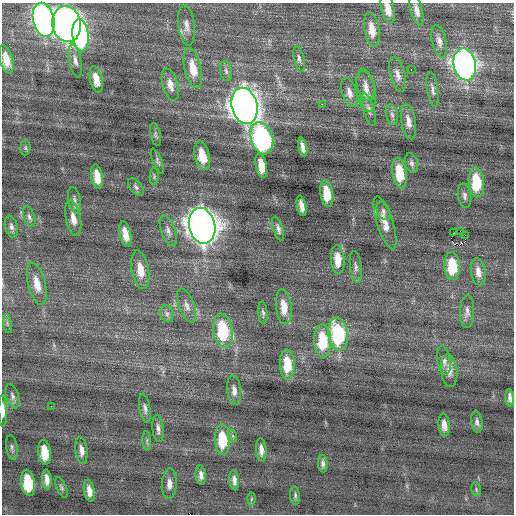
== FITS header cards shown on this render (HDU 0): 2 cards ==
NAXIS1  =                  512 / Axis length
NAXIS2  =                  512 / Axis length

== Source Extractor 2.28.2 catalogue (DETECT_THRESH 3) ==
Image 512 x 512 px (HDU 0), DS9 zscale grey, 1 PNG px = 1 image px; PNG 516 x 516 px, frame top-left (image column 1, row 512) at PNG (2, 3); each listed source drawn as its Kron ellipse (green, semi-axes under 4 px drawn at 4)
Background 0.0875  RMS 0.78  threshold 2.34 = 3 sigma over >= 5 px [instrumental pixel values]
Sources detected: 101; all 101 listed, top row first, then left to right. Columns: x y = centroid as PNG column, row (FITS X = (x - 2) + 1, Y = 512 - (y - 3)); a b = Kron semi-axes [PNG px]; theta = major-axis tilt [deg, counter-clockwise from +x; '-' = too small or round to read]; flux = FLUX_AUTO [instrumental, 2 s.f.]
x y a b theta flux
388 9 15 6 -76 600
416 10 16 6 -75 350
44 20 17 10 -76 24000
67 24 18 14 -80 47000
186 26 20 8 -82 410
372 30 17 7 -80 700
81 35 16 8 -83 7000
439 41 16 7 -77 340
6 59 14 6 -75 800
299 59 13 5 -76 180
75 61 17 6 -78 320
465 64 16 11 -78 31000
193 68 20 8 -77 970
411 69 2 2 - 91
226 71 10 6 -81 170
397 74 18 7 -76 380
96 79 13 6 -78 690
170 85 16 7 -74 490
366 86 15 8 -74 350
433 89 18 5 -80 230
366 90 22 9 -81 540
349 92 15 7 -72 340
322 104 2 2 - 450
245 106 18 13 -77 54000
369 109 17 5 -73 240
392 115 10 5 -75 170
408 122 18 7 -81 430
156 134 12 5 -79 130
262 138 16 11 -72 11000
303 147 9 4 -79 290
25 148 8 5 87 100
202 156 15 7 -77 1100
157 161 13 4 -68 140
411 163 10 6 -74 180
261 166 12 5 -79 730
400 173 15 7 -82 1800
154 176 8 4 88 93
97 177 12 5 -81 680
476 182 15 7 -86 2400
136 187 10 6 -51 140
327 193 13 6 -81 1200
465 196 12 6 -80 220
74 200 13 6 -79 210
301 206 10 4 -78 390
383 211 9 6 -65 160
29 217 10 5 -71 170
73 218 18 7 -79 520
385 223 28 8 -72 780
202 226 18 13 -77 71000
11 227 11 6 -76 210
278 229 12 5 -73 190
168 231 16 7 -70 300
460 231 2 2 - 640
453 233 2 2 - 34
125 234 13 5 -78 630
465 235 3 2 - 250
338 260 14 7 -86 950
452 266 14 8 -87 2000
356 267 16 5 -82 210
140 270 19 8 -79 840
478 272 14 7 -81 430
37 284 22 8 -76 810
187 305 18 7 -69 350
284 307 17 8 -85 850
467 312 16 7 87 280
263 313 11 4 -84 130
167 314 8 6 -76 170
7 324 9 4 -81 130
223 331 17 9 -80 3600
338 334 16 9 -82 4800
322 341 17 8 -88 2200
444 360 14 7 -81 290
287 364 15 7 -87 1600
449 371 16 8 -85 440
234 390 15 7 -84 350
12 396 12 6 -72 210
510 398 9 4 -81 240
51 406 3 2 - 42
145 408 15 5 -80 220
3 411 16 4 -89 460
477 422 11 6 -80 200
444 425 11 5 -84 410
158 429 13 5 -84 260
233 436 6 4 -71 88
222 440 15 7 -88 2000
147 441 10 4 -86 100
12 447 12 5 -82 160
82 450 14 6 -83 330
261 450 11 5 -87 320
45 452 12 6 -84 1100
323 464 9 5 -86 200
201 475 10 5 -84 240
47 480 10 4 -85 350
234 480 10 5 -85 270
28 483 13 7 -83 2200
169 484 15 7 87 380
62 487 11 5 -67 120
476 489 7 4 -80 79
89 491 11 5 -79 390
295 496 9 5 -85 120
251 499 6 4 87 73
At the frame edge (FLAGS 8, measured only in part): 2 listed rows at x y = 388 9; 3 411